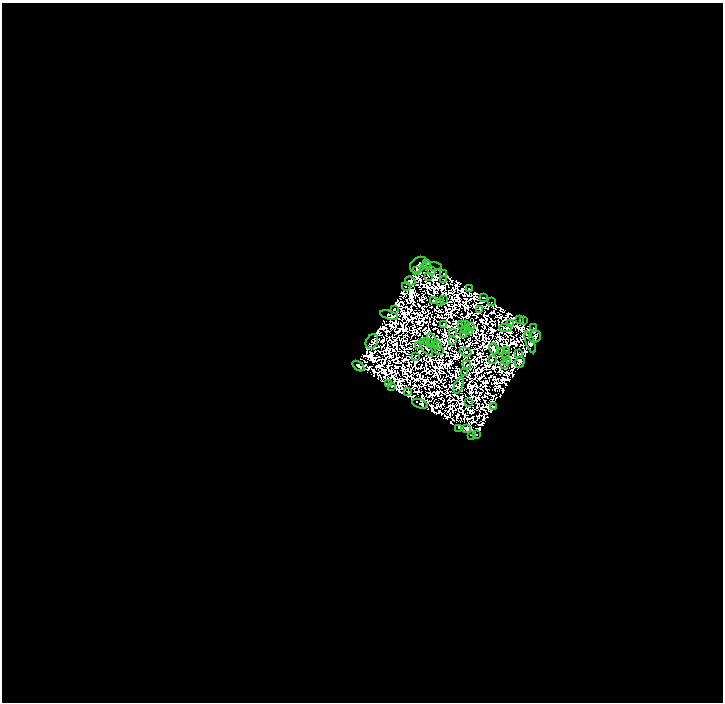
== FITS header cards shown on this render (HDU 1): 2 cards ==
NAXIS1  =                  721
NAXIS2  =                  700

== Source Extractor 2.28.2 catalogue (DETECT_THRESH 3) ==
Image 721 x 700 px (HDU 1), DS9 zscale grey, 1 PNG px = 1 image px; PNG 725 x 704 px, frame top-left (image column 1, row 700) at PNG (2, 3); each listed source drawn as its Kron ellipse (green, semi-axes under 4 px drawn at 4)
Background 1.33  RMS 8.2e-05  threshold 2.45e-04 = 3 sigma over >= 5 px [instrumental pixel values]
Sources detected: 191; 123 with non-positive FLUX_AUTO (blend fragments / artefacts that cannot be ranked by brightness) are neither listed nor drawn; the other 68 listed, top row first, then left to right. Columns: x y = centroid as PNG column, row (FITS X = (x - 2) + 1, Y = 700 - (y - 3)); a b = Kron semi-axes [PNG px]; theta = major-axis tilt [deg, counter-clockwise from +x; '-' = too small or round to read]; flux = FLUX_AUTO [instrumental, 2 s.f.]
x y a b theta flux
427 263 3 2 - 26
418 265 9 6 38 120
431 266 10 3 -3 100
432 270 2 2 - 14
417 271 4 3 - 6.3
444 274 4 2 - 13
428 276 3 2 - 2.7
444 279 2 2 - 23
410 281 5 3 - 18
406 287 4 2 - 11
469 288 3 2 - 11
483 297 4 3 - 2.3
434 300 3 3 - 7.3
443 300 2 2 - 4.7
441 302 3 2 - 2.3
492 302 2 2 - 8.5
394 309 2 2 - 12
480 309 3 3 - 3.9
389 315 9 2 -15 15
520 319 3 2 - 18
523 321 2 2 - 2.2
510 323 3 2 - 3.5
461 324 3 2 - 3.8
465 324 3 2 - 6.8
444 325 4 2 - 16
471 327 2 2 - 5.5
534 327 2 2 - 3.6
506 328 6 2 -1 11
465 329 4 3 - 15
470 331 3 2 - 8.8
453 332 4 3 - 7.5
463 334 2 2 - 9.4
535 337 6 5 - 8.7
432 340 8 3 -59 23
453 340 3 2 - 8.3
372 342 8 5 63 13
426 342 3 2 - 15
530 342 11 4 -71 42
430 344 4 3 - 35
418 345 3 2 - 2.7
437 345 5 3 - 1.6
426 348 10 2 -54 29
493 349 5 3 - 36
439 350 3 2 - 13
502 351 4 2 - 14
506 351 2 2 - 12
466 352 6 3 -19 9.5
518 354 3 2 - 13
506 356 2 2 - 6.9
415 357 3 2 - 10
492 360 3 2 - 7.7
507 360 3 2 - 8.7
520 362 5 4 - 11
467 365 4 2 - 11
505 365 3 2 - 12
358 366 7 3 -36 85
465 372 2 2 - 13
388 384 4 3 - 27
459 385 8 3 68 17
392 386 4 2 - 9
408 391 2 2 - 24
469 402 3 2 - 2.2
420 404 8 4 -20 18
493 407 3 2 - 7.4
459 428 3 3 - 8.4
467 429 3 3 - 18
471 435 3 2 - 23
476 435 3 3 - 3
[123 non-positive-flux detections neither listed nor drawn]